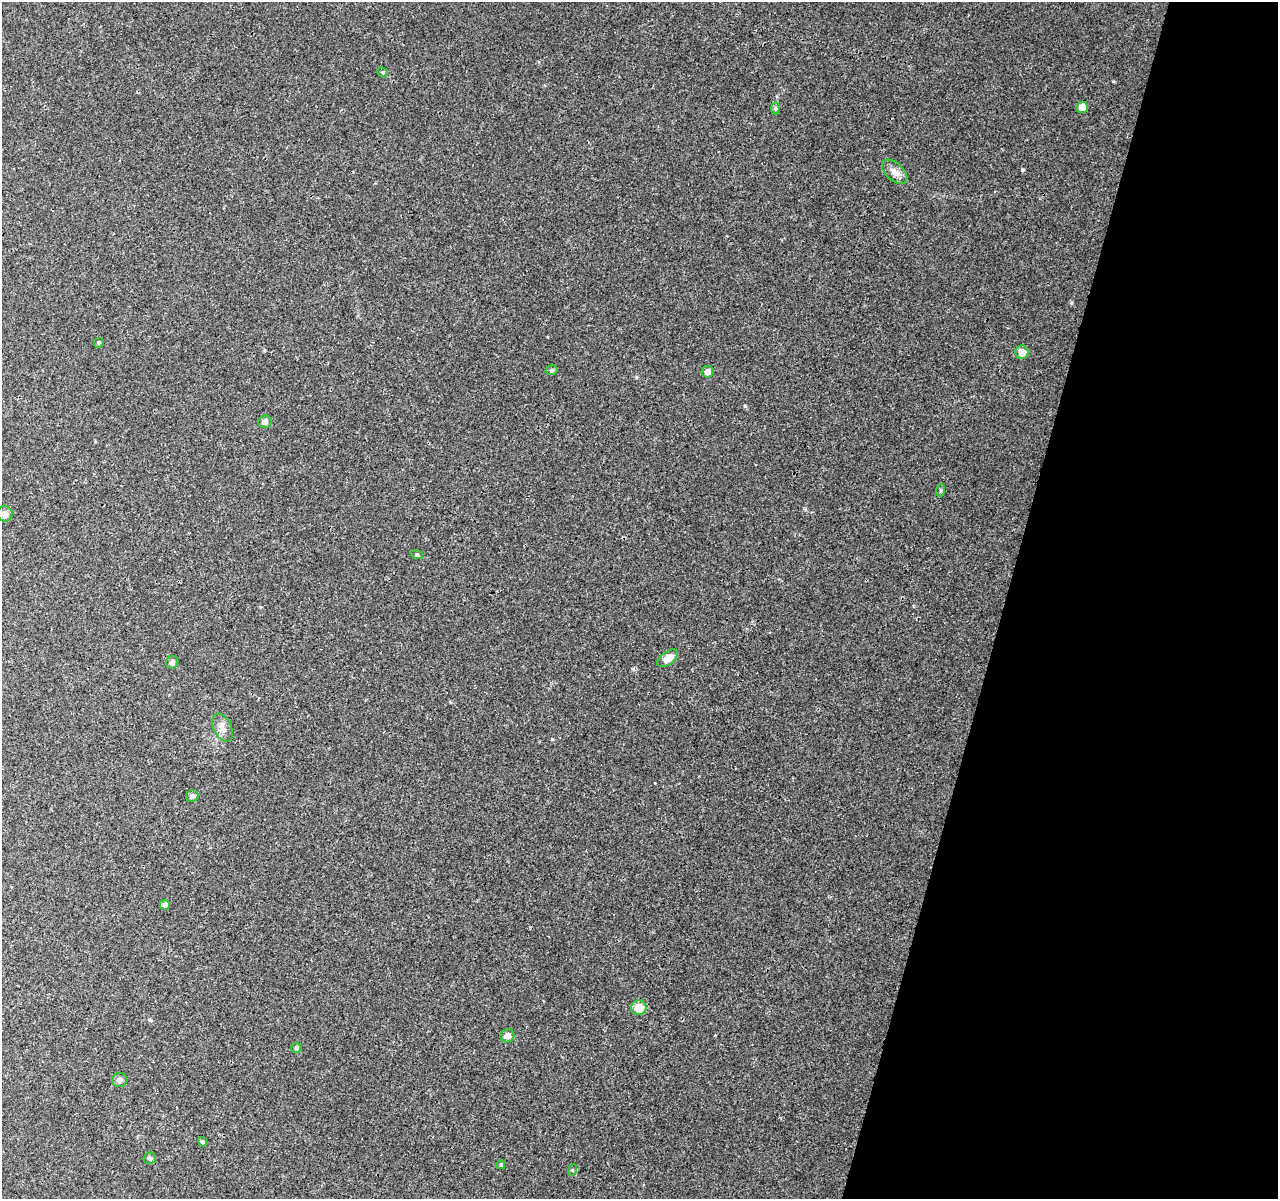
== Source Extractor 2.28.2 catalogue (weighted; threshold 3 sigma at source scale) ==
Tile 8 of 4 x 4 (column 4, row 2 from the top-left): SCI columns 3836-5111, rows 2681-3877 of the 5117 x 5298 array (HDU 1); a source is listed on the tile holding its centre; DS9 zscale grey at full resolution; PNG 1280 x 1201 px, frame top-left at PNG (2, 2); each listed source drawn as its Kron ellipse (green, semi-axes under 4 px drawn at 4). Shown black and unused: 21% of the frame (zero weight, under 3 of 4 exposures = <1% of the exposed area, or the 3 px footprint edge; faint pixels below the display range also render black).
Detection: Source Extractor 2.28.2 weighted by HDU 2 'WHT'; one run over the whole footprint, this tile lists its part. Background 0.0078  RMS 0.0023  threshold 0.0102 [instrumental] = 3 sigma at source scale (4.5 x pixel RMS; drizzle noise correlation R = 1.50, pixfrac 1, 0.0396/0.0396 arcsec/px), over >= 5 px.
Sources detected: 25; all 25 listed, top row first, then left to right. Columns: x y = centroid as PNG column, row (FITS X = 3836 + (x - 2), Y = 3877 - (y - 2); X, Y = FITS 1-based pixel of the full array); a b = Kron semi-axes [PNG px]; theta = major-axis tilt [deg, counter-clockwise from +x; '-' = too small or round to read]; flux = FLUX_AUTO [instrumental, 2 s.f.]
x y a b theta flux
383 72 5 4 - 0.32
1082 107 5 5 - 2.4
775 108 6 4 -90 0.36
895 172 15 8 -42 1.8
99 343 5 4 - 0.29
1022 352 7 6 - 2
552 370 6 5 - 0.42
708 372 6 6 - 1.2
265 422 7 6 - 0.98
941 490 6 4 72 0.3
5 514 8 7 - 1.4
417 555 6 4 -19 0.23
668 658 12 6 36 2.5
172 662 6 6 - 0.64
223 728 15 9 -63 1.5
192 796 6 6 - 0.87
165 905 5 5 - 1.1
639 1008 7 7 - 3.5
507 1036 7 6 - 1.3
296 1048 5 5 - 0.46
119 1080 7 7 - 0.97
202 1142 5 4 - 0.54
150 1158 6 5 - 0.48
501 1165 4 3 - 0.29
572 1170 6 3 71 0.22
Unlisted compact peaks at least as high as the median listed source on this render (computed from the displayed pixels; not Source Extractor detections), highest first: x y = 1022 170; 745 406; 552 739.